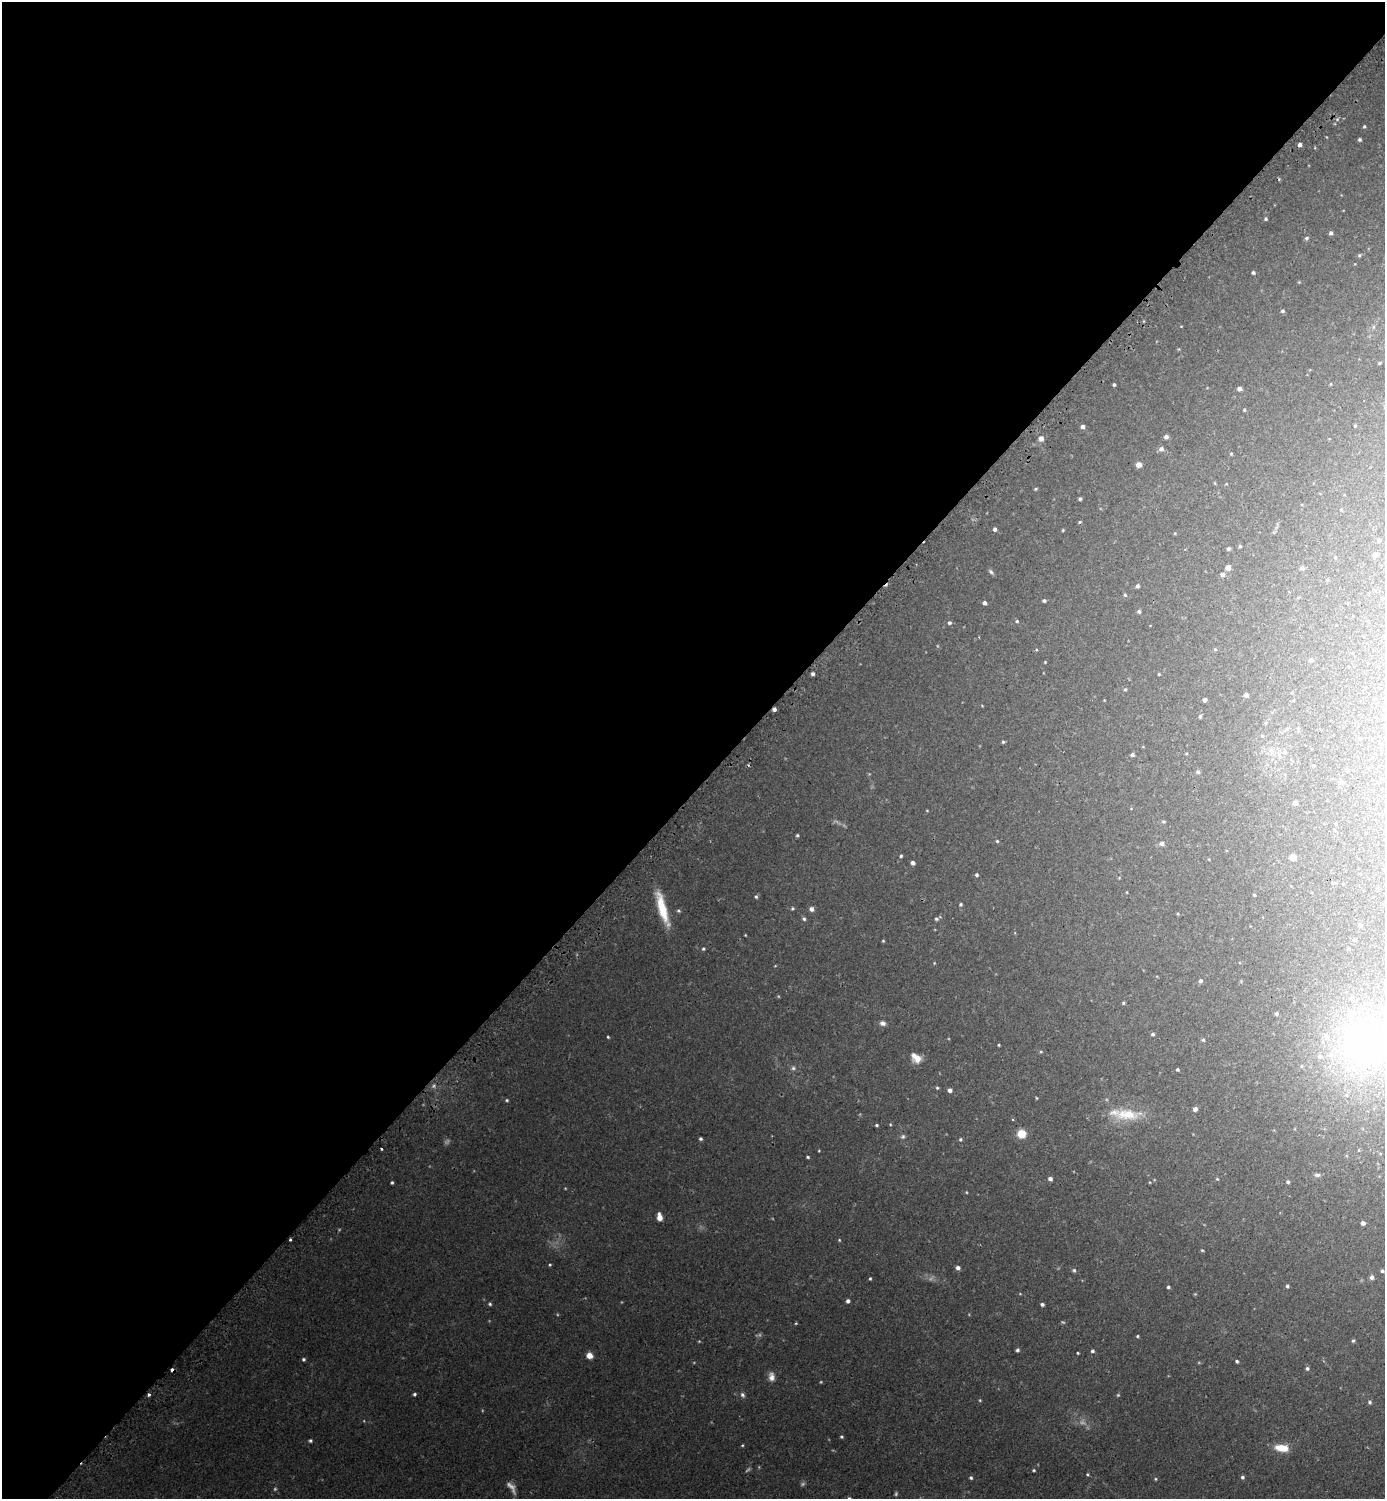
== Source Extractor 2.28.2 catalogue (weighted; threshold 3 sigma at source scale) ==
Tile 5 of 4 x 4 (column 1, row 2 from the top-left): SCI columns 176-1558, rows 3011-4507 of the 6025 x 6022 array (HDU 1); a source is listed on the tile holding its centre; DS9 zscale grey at full resolution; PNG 1387 x 1501 px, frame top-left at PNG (2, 2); no overlay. Shown black and unused: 53% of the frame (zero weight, under 2 of 3 exposures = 3% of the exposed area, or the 3 px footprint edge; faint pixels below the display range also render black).
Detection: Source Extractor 2.28.2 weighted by HDU 2 'WHT'; one run over the whole footprint, this tile lists its part. Background 0.0441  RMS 0.0046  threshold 0.0207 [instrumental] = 3 sigma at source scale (4.5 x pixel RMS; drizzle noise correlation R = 1.50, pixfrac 1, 0.05/0.05 arcsec/px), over >= 5 px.
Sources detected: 198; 15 too faint to see at this stretch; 2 cosmic-ray / hot-pixel residue — not listed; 5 inside a brighter listed object's ellipse — not listed separately; the other 176 listed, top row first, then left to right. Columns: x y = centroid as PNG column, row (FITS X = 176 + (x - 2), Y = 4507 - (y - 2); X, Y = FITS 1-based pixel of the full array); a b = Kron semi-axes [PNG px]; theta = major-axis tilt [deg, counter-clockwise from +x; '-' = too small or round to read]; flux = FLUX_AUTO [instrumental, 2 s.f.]
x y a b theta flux
1337 119 4 4 - 0.6
1364 126 4 3 - 0.53
1360 139 3 3 - 0.8
1300 145 3 3 - 1.5
1266 219 4 4 - 0.65
1331 233 5 4 - 1.2
1306 238 6 4 17 0.87
1359 255 5 4 - 0.68
1253 272 5 4 - 0.89
1282 311 5 4 - 0.86
1373 327 6 4 71 0.71
1379 363 4 3 - 0.54
1331 384 4 3 - 0.35
1114 385 3 3 - 0.72
1239 389 4 4 - 2.3
1244 410 5 4 - 0.52
1355 426 4 4 - 0.43
1083 427 4 4 - 1.8
1166 437 5 5 - 1.5
1041 438 5 5 - 3.1
1161 449 6 5 - 1.7
1231 454 4 4 - 0.51
1139 465 5 5 - 2.8
1215 483 5 3 - 0.4
1036 489 5 4 - 0.59
1080 499 4 3 - 0.87
1341 510 5 4 - 0.48
1079 522 5 3 - 0.48
995 529 5 4 - 1.3
1063 530 4 3 - 0.47
1175 533 4 3 - 0.37
1379 540 4 4 - 1.4
1240 546 4 3 - 0.72
1228 549 4 4 - 0.95
1375 555 4 4 - 2.6
1335 557 4 3 - 0.39
1228 568 5 4 - 2.8
1302 568 5 5 - 1.4
991 572 9 5 -49 0.99
1222 575 6 5 - 1.2
1327 580 4 4 - 0.57
1137 586 5 4 - 1.1
1125 595 5 4 - 0.69
1044 601 4 3 - 0.87
984 603 4 4 - 1.4
1139 611 5 5 - 0.96
1017 621 5 4 - 0.62
949 623 5 5 - 0.89
1215 649 5 4 - 0.54
1311 660 5 5 - 1.1
1045 662 3 3 - 0.36
813 674 3 3 - 1.1
1159 674 3 3 - 0.41
1125 689 5 4 - 0.5
1246 695 4 4 - 1.9
1205 700 4 4 - 1.7
1293 701 4 3 - 0.38
774 709 4 4 - 3
1200 716 5 4 - 0.71
1265 723 6 4 70 0.61
1298 728 6 5 - 1
1262 736 5 4 - 0.67
1359 738 5 3 - 0.48
1003 742 4 4 - 0.65
1132 755 4 3 - 1.2
1279 755 8 5 -73 1.8
1313 766 5 5 - 0.69
1198 772 5 4 - 0.93
1341 782 5 5 - 2.1
1295 803 4 4 - 1.9
927 811 5 3 - 0.32
1164 821 5 3 - 0.47
1336 824 4 3 - 0.38
797 835 4 3 - 0.6
997 841 4 4 - 0.51
1162 843 6 5 - 1.5
901 856 4 4 - 0.69
1293 857 5 5 - 4.4
913 863 4 4 - 1.6
977 875 4 4 - 0.8
1333 883 5 4 - 0.59
1127 892 4 3 - 0.31
1254 895 3 3 - 0.47
756 897 5 4 - 0.79
961 904 4 4 - 0.67
662 908 38 8 -73 15
792 908 5 4 - 0.61
811 909 5 5 - 1.9
678 911 5 5 - 0.72
1178 914 4 3 - 0.41
937 918 9 4 30 1
804 919 5 5 - 0.8
1360 925 4 4 - 1
745 935 3 2 - 0.32
1354 940 4 4 - 0.81
883 941 4 4 - 0.46
703 949 5 4 - 0.61
1348 949 3 3 - 0.79
1200 981 5 5 - 1.3
1123 1003 4 4 - 0.52
1276 1014 4 4 - 0.69
882 1023 7 6 - 1.7
1153 1034 4 4 - 0.92
608 1037 4 3 - 0.5
1203 1040 5 4 - 0.72
999 1045 3 3 - 0.45
1364 1045 77 68 62 170
1041 1052 5 3 - 0.46
916 1058 13 9 -40 4.9
793 1068 6 5 - 0.93
1177 1069 3 3 - 0.68
937 1088 5 4 - 0.62
950 1090 5 4 - 1.9
1036 1098 4 3 - 0.37
507 1100 5 4 - 0.59
1195 1109 5 4 - 1.7
1127 1114 39 15 -1 16
1013 1120 3 3 - 0.53
877 1125 4 3 - 0.68
1021 1134 6 6 - 11
903 1136 7 6 - 0.99
701 1139 4 4 - 0.86
960 1139 5 5 - 0.8
381 1149 3 3 - 0.88
819 1151 3 3 - 0.36
808 1157 4 3 - 0.61
1317 1175 9 5 0 1.2
1050 1179 4 4 - 1.5
1217 1179 5 4 - 0.48
1288 1182 4 4 - 0.84
392 1183 3 3 - 0.67
966 1192 4 3 - 0.36
659 1217 7 4 -81 4.8
1363 1223 4 4 - 1.7
290 1239 3 3 - 1.2
839 1240 4 4 - 0.43
1202 1250 4 4 - 0.47
550 1265 4 3 - 0.5
958 1268 5 4 - 1.7
1074 1270 6 5 - 0.78
1382 1271 5 4 - 0.93
1372 1277 5 5 - 1.6
870 1279 4 3 - 0.54
1287 1286 4 4 - 0.77
1168 1287 4 4 - 0.86
1195 1294 4 4 - 0.42
848 1301 4 4 - 1.4
490 1304 4 4 - 0.75
1042 1304 4 3 - 1.1
796 1323 4 3 - 0.43
1137 1336 4 3 - 0.54
1353 1341 4 4 - 0.71
1017 1350 4 4 - 0.91
1092 1351 4 4 - 0.89
1078 1353 3 2 - 0.47
589 1356 6 6 - 3.9
303 1359 4 4 - 0.79
1237 1361 4 3 - 0.78
1307 1368 5 5 - 0.96
172 1370 4 3 - 3.9
771 1377 11 8 -86 2.9
414 1394 4 4 - 0.84
149 1395 4 4 - 0.86
742 1395 7 5 -58 1.2
1118 1395 5 5 - 0.55
980 1400 5 4 - 0.48
1370 1402 5 4 - 0.87
841 1437 4 4 - 0.66
310 1441 4 4 - 0.79
742 1445 4 3 - 0.45
1282 1448 15 7 -7 8.2
1034 1470 4 3 - 0.57
1087 1475 4 4 - 0.53
1242 1477 4 4 - 0.99
971 1478 4 4 - 0.86
1155 1479 4 4 - 0.51
Overlapping masked pixels (flux is a lower limit): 4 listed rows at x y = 774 709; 290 1239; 172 1370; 149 1395
Isophote crosses this tile's border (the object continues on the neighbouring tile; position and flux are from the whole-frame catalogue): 1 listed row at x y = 1364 1045